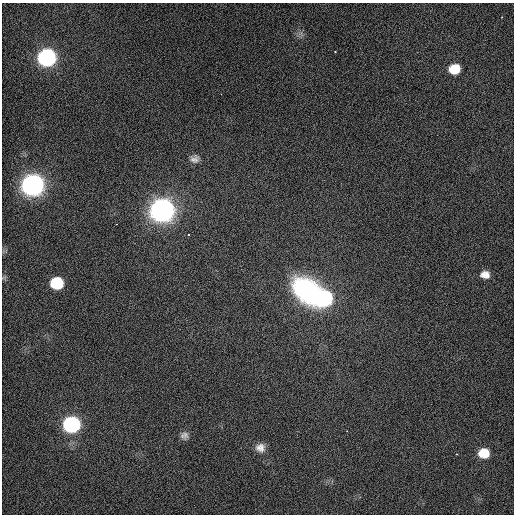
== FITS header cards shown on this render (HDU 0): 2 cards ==
NAXIS1  =                  512 / Axis length
NAXIS2  =                  512 / Axis length

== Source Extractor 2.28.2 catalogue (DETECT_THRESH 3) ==
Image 512 x 512 px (HDU 0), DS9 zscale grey, 1 PNG px = 1 image px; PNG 516 x 516 px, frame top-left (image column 1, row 512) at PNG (2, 3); no overlay
Background 448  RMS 2.2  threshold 6.65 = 3 sigma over >= 5 px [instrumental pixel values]
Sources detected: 17; all 17 listed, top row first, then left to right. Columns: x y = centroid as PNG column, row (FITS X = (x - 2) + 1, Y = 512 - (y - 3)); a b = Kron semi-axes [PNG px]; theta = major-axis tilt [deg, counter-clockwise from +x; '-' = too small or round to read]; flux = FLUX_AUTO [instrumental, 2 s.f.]
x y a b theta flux
335 52 2 2 - 81
47 58 11 10 - 33000
454 69 10 8 11 2900
195 159 13 11 19 970
33 185 12 11 - 87000
162 210 12 11 - 120000
188 235 3 3 - 380
485 275 9 7 -4 1000
4 277 6 4 19 210
57 283 10 9 - 7500
307 291 38 30 -40 23000
324 298 15 12 26 20000
71 424 11 9 1 30000
184 435 11 10 - 770
260 448 13 12 - 1300
484 453 10 9 - 2900
457 454 3 2 - 120